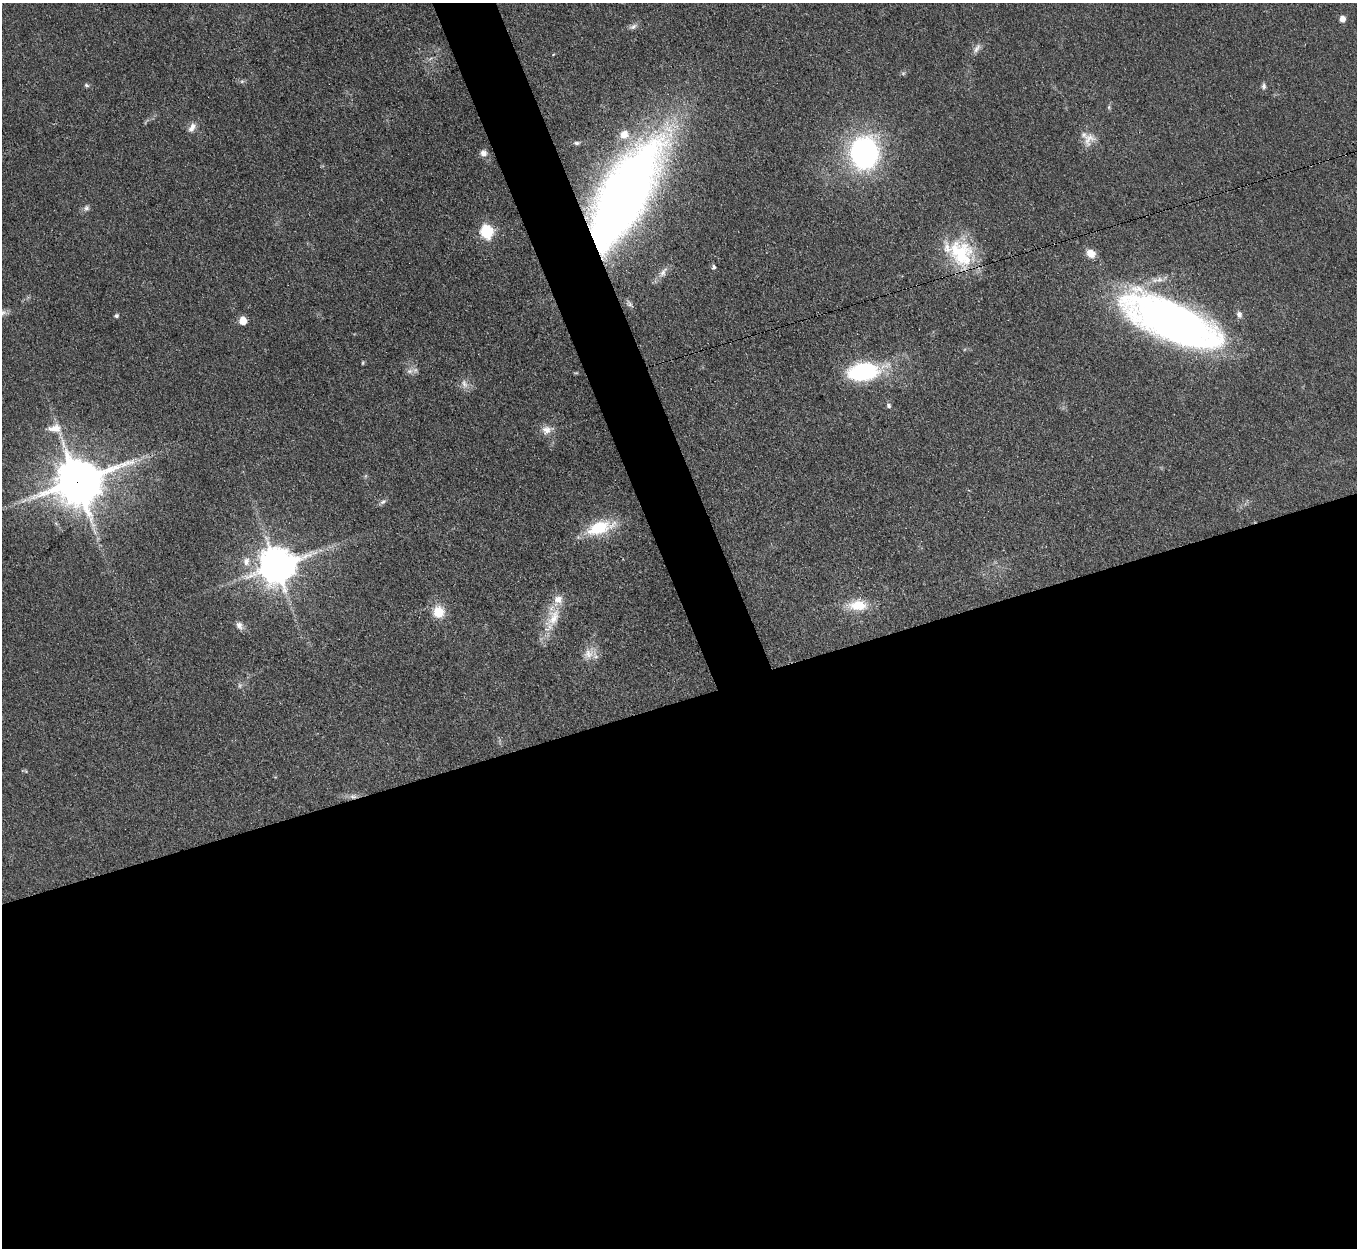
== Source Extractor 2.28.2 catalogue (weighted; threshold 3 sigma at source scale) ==
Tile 15 of 4 x 4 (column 3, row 4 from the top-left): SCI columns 2715-4069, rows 277-1522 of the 5427 x 5413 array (HDU 1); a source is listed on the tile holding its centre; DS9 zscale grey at full resolution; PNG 1359 x 1250 px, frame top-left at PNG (2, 3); no overlay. Shown black and unused: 47% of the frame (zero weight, under 3 of 4 exposures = <1% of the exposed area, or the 3 px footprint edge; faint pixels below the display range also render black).
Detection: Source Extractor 2.28.2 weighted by HDU 2 'WHT'; one run over the whole footprint, this tile lists its part. Background 0.0823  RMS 0.0061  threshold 0.0273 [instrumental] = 3 sigma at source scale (4.5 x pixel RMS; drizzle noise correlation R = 1.50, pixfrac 1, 0.05/0.05 arcsec/px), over >= 5 px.
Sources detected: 49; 2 too faint to see at this stretch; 1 inside a brighter object's white glare — not listed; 2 inside a brighter listed object's ellipse — not listed separately; the other 44 listed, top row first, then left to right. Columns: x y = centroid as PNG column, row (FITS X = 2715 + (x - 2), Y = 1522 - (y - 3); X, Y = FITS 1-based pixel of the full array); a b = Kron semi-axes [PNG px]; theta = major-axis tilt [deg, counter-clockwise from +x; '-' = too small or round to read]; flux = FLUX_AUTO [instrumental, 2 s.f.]
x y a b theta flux
1342 19 5 5 - 6
633 27 11 7 25 2.3
977 48 15 6 55 3.1
903 73 7 4 0 1
242 81 6 4 18 1.1
86 85 7 5 -17 1.2
1264 86 8 6 83 1.6
1109 107 6 4 72 0.98
192 127 14 8 57 3.9
624 134 12 11 - 7.8
1089 139 21 14 59 8
577 143 8 5 -1 1.4
483 153 8 8 - 3.3
864 153 30 25 89 130
625 195 86 31 61 820
86 208 8 8 - 2.1
486 232 7 6 - 88
961 253 39 31 -58 42
1091 253 10 9 - 6.6
714 267 6 5 - 1.3
663 272 17 7 60 4.6
629 304 12 7 -41 2.1
1239 314 9 7 -69 2.3
116 316 5 4 - 1.5
243 321 5 5 - 15
1171 321 89 31 -24 390
410 371 9 7 15 2.8
863 371 25 13 10 86
464 384 14 8 -65 3.8
889 405 7 6 - 1.5
55 428 20 11 6 7.5
547 430 16 11 17 5.6
77 481 14 11 37 3000
24 500 11 5 38 2.5
383 502 10 6 36 1.8
600 528 37 16 17 26
246 561 13 10 78 5.8
276 566 11 11 - 1700
858 605 26 14 0 14
438 612 13 12 - 13
554 617 32 17 59 18
239 626 12 8 -59 3.2
588 654 18 13 50 7.6
353 796 11 6 -5 2.7
Overlapping masked pixels (flux is a lower limit): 6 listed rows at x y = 625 195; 961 253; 1171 321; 77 481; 276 566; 353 796